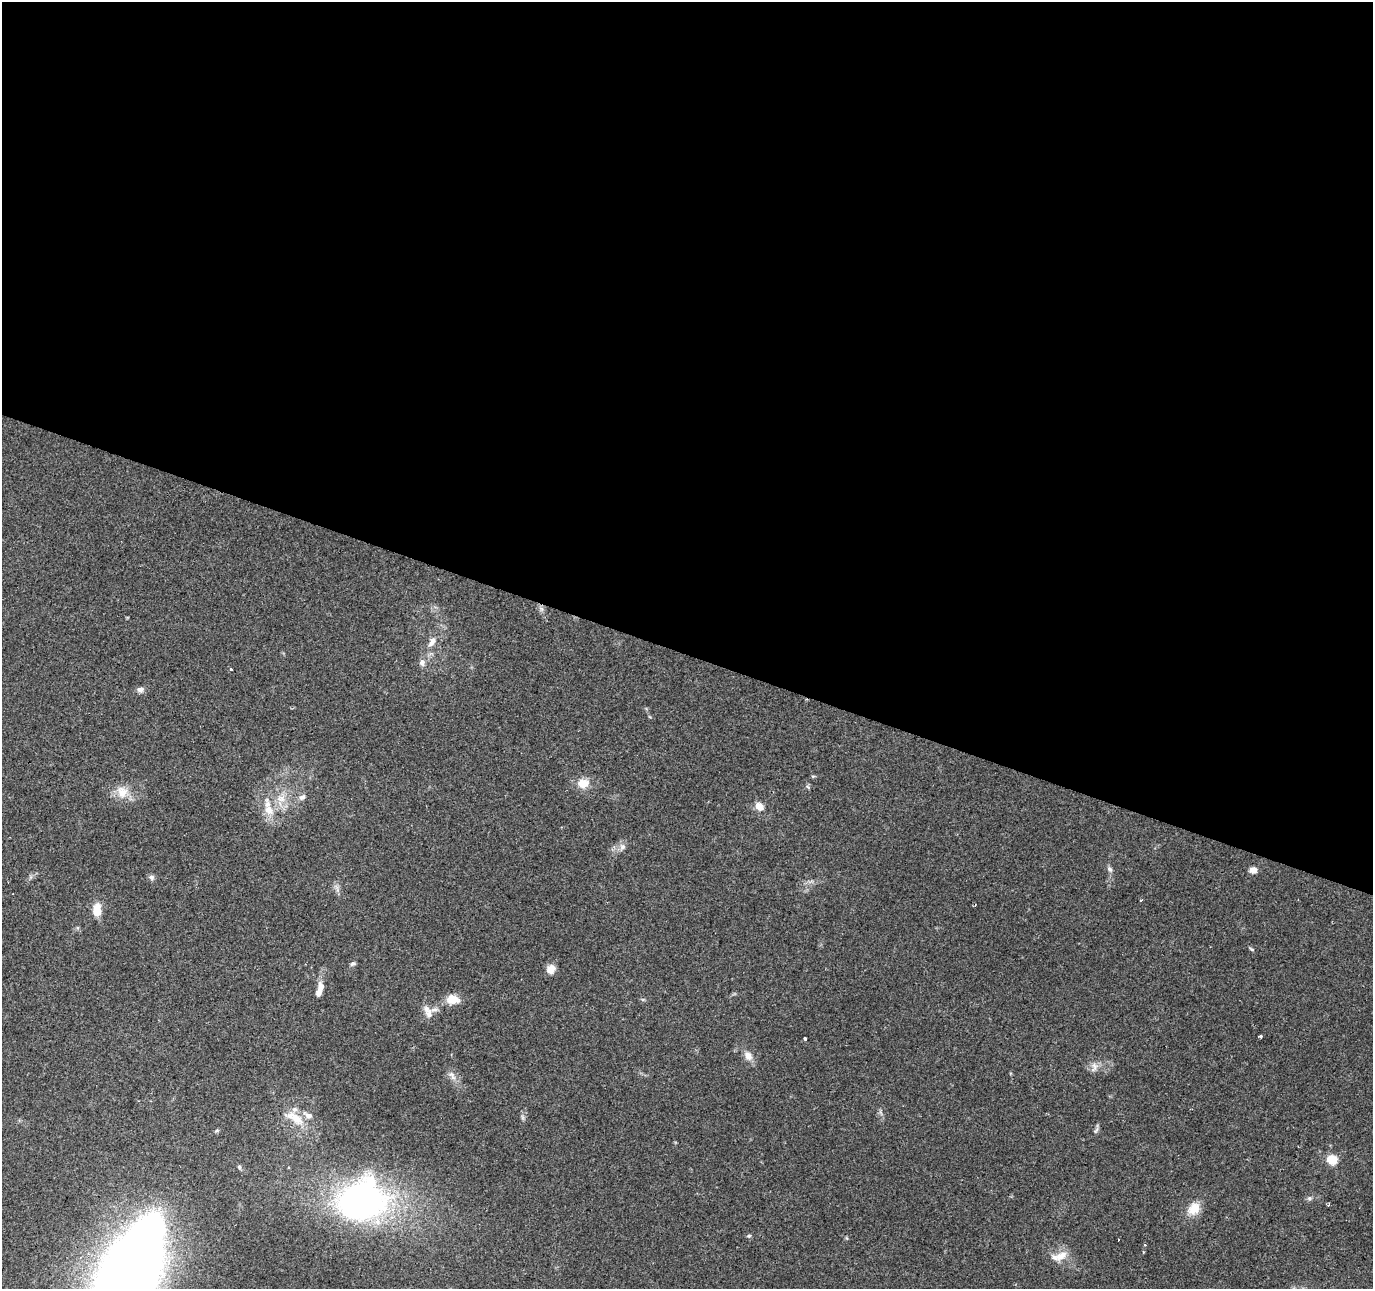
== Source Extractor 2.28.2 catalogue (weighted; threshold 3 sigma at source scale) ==
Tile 3 of 4 x 4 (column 3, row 1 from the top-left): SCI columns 2751-4121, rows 4138-5424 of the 5493 x 5634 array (HDU 1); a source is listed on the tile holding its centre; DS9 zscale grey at full resolution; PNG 1375 x 1291 px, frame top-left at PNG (2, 2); no overlay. Shown black and unused: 51% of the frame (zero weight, under 2 of 3 exposures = <1% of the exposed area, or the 3 px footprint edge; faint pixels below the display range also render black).
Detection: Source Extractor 2.28.2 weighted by HDU 2 'WHT'; one run over the whole footprint, this tile lists its part. Background 0.0634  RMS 0.0049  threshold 0.022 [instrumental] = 3 sigma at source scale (4.5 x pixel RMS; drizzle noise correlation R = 1.50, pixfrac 1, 0.0396/0.0396 arcsec/px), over >= 5 px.
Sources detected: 47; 2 cosmic-ray / hot-pixel residue — not listed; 4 inside a brighter listed object's ellipse — not listed separately; the other 41 listed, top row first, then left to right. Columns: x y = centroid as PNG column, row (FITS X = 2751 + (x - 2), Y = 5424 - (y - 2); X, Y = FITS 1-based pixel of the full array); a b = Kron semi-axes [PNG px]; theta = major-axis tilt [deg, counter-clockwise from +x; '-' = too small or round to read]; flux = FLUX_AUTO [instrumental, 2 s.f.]
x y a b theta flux
541 609 8 5 -59 1.5
432 642 17 8 62 4.1
422 663 9 8 - 2.1
231 669 3 3 - 1.7
140 690 9 7 9 2
583 783 13 11 6 6.8
122 792 18 16 -48 7.7
302 797 10 7 25 2
281 798 13 11 5 5.6
759 806 11 8 -46 4.1
268 810 18 12 -40 7.6
622 847 9 8 - 2.3
1110 869 8 6 -52 1.4
1253 870 8 7 - 3.3
151 877 7 7 - 1.4
337 889 12 4 -71 1.6
1141 900 3 2 - 0.68
97 910 15 9 -88 7.5
1251 949 7 4 -27 0.74
353 963 7 5 21 1
551 969 11 9 56 3.9
319 990 20 7 76 4.6
453 999 17 12 -8 5.8
429 1014 15 10 -90 3.6
1261 1036 3 3 - 1.3
805 1039 3 3 - 2
748 1056 12 9 -57 4
1094 1066 10 7 -40 2.7
452 1075 15 7 -56 3.1
522 1117 7 4 -71 0.95
296 1118 24 13 -43 9.9
1096 1130 10 4 51 1.2
1332 1160 10 9 - 8.5
239 1167 7 4 -62 0.87
1309 1198 7 6 - 1.1
362 1200 56 46 17 150
1194 1209 18 14 51 7.6
749 1236 6 4 7 0.7
1145 1245 3 3 - 0.53
1061 1256 19 10 27 6.3
127 1278 75 25 66 2500
Isophote crosses this tile's border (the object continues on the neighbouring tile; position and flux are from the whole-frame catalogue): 1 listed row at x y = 127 1278